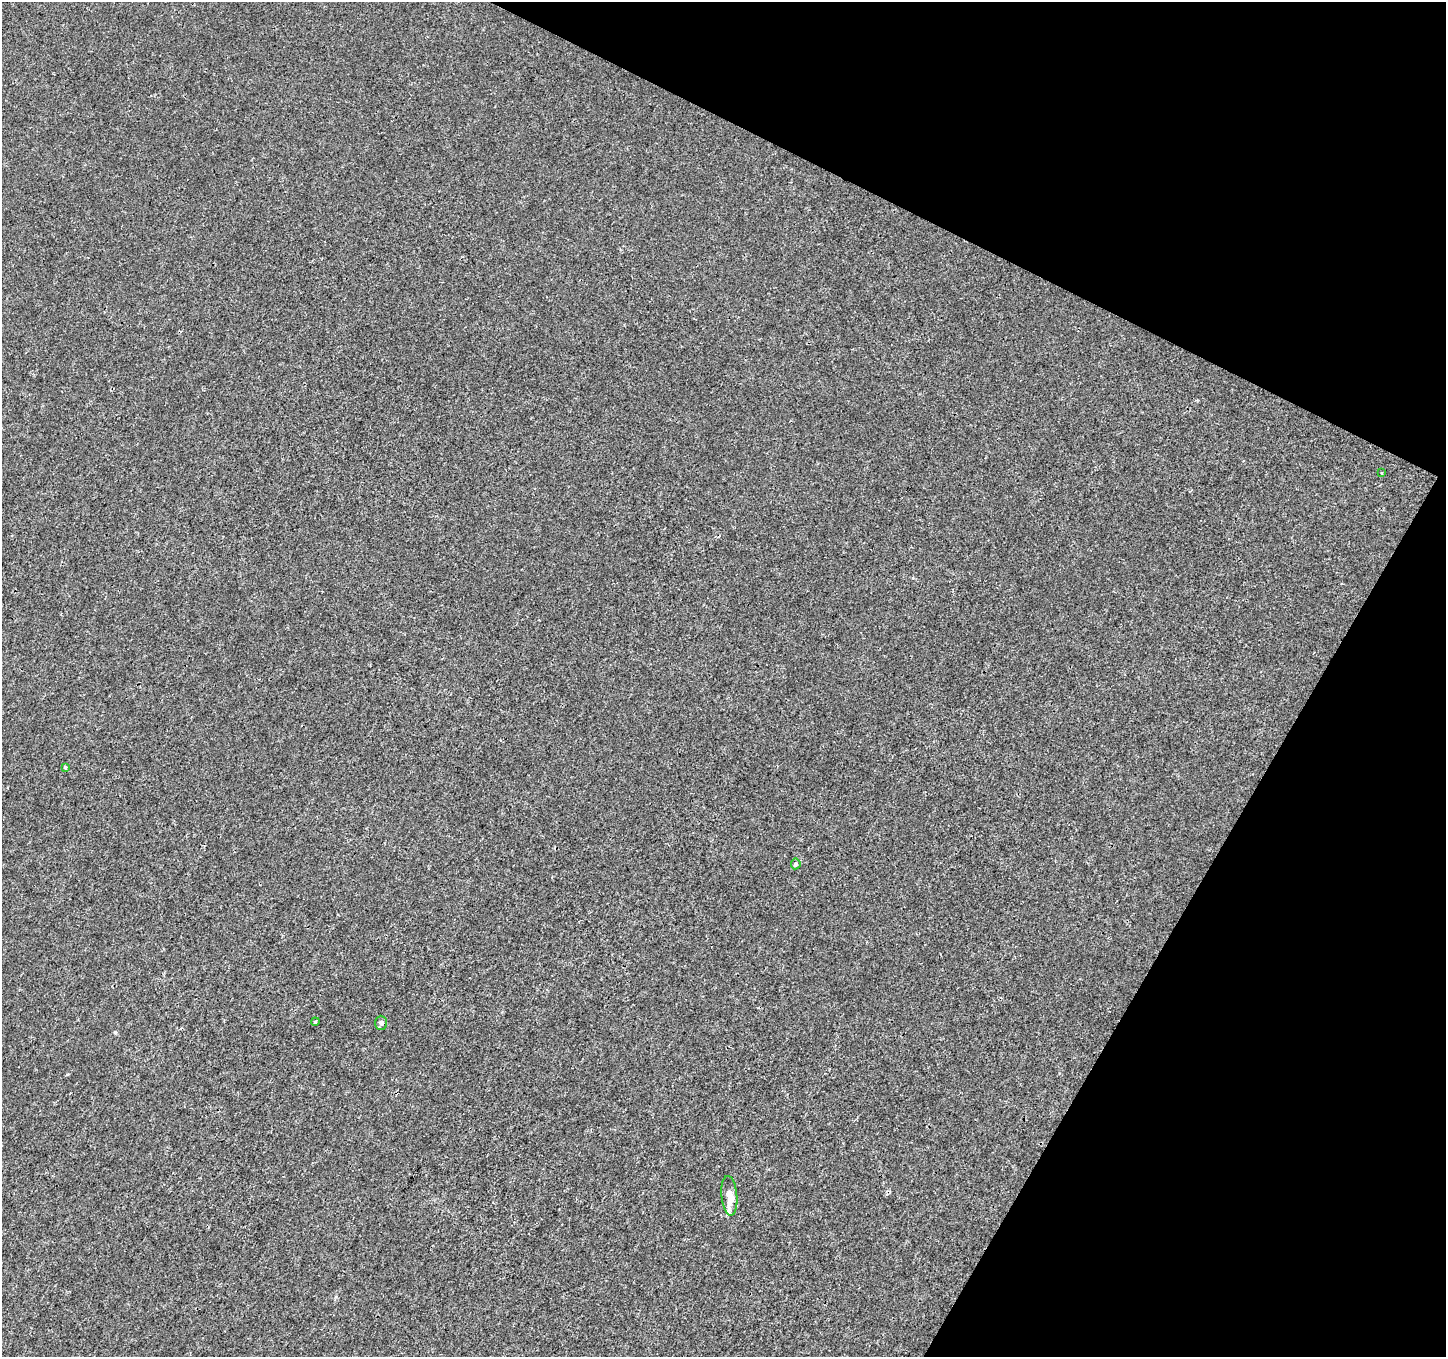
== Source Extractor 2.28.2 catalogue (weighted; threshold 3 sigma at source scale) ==
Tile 8 of 4 x 4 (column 4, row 2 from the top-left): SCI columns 4333-5776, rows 2905-4259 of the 5783 x 5876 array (HDU 1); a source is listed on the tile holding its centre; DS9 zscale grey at full resolution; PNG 1448 x 1359 px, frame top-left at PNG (2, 2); each listed source drawn as its Kron ellipse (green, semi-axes under 4 px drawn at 4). Shown black and unused: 24% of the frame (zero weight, under 3 of 4 exposures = <1% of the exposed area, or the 3 px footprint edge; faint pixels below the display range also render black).
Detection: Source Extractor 2.28.2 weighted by HDU 2 'WHT'; one run over the whole footprint, this tile lists its part. Background 4.16e-04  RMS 0.0018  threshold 0.00801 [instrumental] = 3 sigma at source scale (4.5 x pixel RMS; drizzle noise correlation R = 1.50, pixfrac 1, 0.0396/0.0396 arcsec/px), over >= 5 px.
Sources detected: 8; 1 cosmic-ray / hot-pixel residue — neither listed nor drawn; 1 inside a brighter listed object's ellipse — not listed separately; the other 6 listed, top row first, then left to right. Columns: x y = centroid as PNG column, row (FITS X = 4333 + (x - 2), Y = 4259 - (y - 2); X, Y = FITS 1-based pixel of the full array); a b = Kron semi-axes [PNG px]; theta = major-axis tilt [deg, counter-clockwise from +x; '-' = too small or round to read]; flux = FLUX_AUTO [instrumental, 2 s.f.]
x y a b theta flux
1382 473 4 2 - 0.14
65 768 4 3 - 0.57
796 864 5 5 - 0.43
315 1022 4 3 - 0.17
381 1023 7 6 - 0.38
729 1196 20 8 -85 2.1